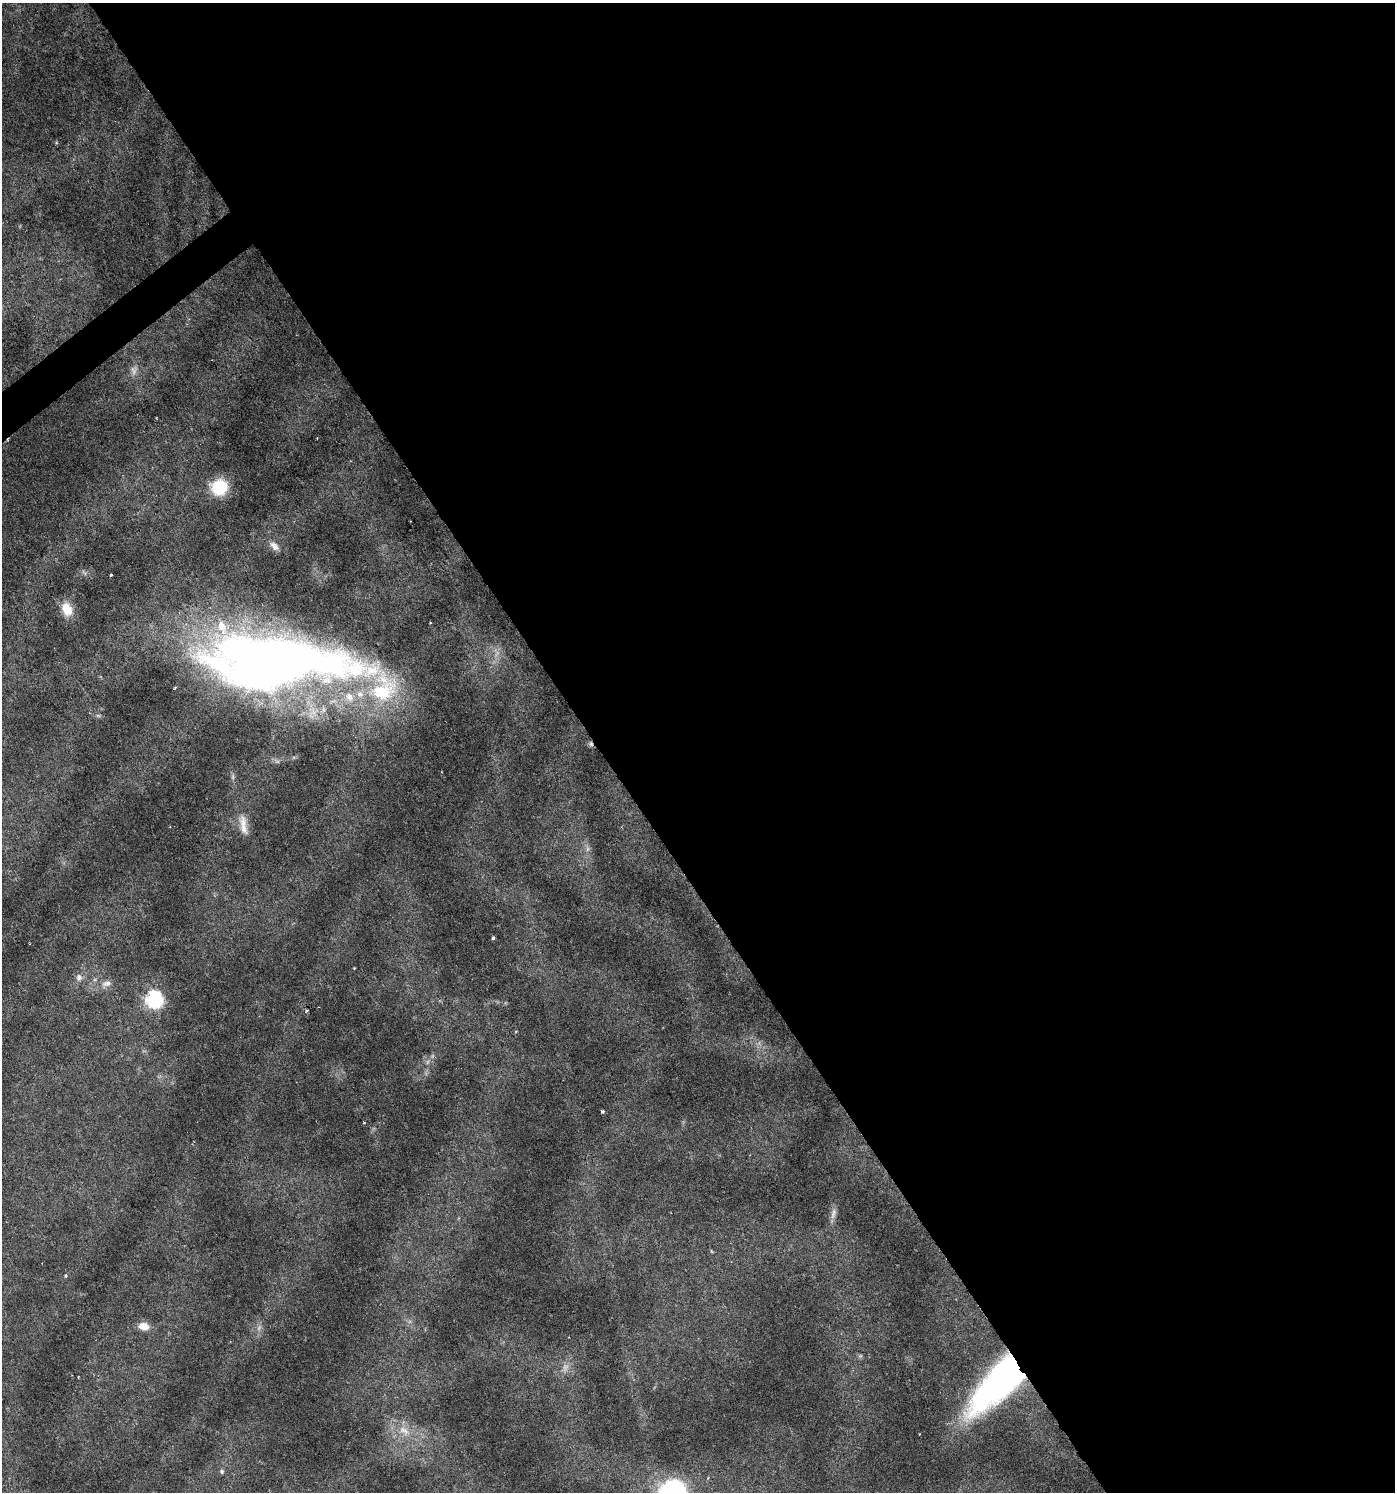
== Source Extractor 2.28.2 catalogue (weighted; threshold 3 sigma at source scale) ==
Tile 8 of 4 x 4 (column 4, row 2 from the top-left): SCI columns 4310-5702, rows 2982-4471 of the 5896 x 5961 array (HDU 1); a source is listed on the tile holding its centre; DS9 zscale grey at full resolution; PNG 1397 x 1494 px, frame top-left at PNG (2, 3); no overlay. Shown black and unused: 58% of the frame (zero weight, under 3 of 6 exposures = <1% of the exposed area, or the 3 px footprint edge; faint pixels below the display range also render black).
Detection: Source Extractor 2.28.2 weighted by HDU 2 'WHT'; one run over the whole footprint, this tile lists its part. Background 0.0224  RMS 0.0023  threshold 0.00929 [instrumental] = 3 sigma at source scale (4.09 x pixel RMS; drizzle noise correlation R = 1.36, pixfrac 0.8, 0.0396/0.0396 arcsec/px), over >= 5 px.
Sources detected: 28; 3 too faint to see at this stretch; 2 inside a brighter object's white glare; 1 cosmic-ray / hot-pixel residue — not listed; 2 inside a brighter listed object's ellipse — not listed separately; the other 20 listed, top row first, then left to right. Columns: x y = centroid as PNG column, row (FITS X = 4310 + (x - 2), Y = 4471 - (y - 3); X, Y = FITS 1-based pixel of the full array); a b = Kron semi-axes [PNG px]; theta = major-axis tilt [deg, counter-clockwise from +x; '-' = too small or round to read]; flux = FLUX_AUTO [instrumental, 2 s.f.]
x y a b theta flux
134 370 13 9 86 1.3
219 487 14 13 - 9.8
274 546 15 8 -44 1.4
111 575 3 3 - 0.29
67 609 15 11 -69 3.9
275 664 171 52 -6 210
243 825 31 9 -80 2.8
587 849 9 4 -82 0.68
493 938 4 3 - 0.55
79 977 9 8 - 1
106 983 14 8 12 1.3
154 999 8 7 - 50
602 1111 3 3 - 0.29
364 1123 3 3 - 0.19
833 1213 17 7 78 1.2
65 1276 5 3 - 0.23
144 1326 12 9 -9 2.4
1000 1382 64 24 47 79
404 1430 18 10 -34 3.2
222 1471 7 6 - 0.41
Overlapping masked pixels (flux is a lower limit): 1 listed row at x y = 1000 1382